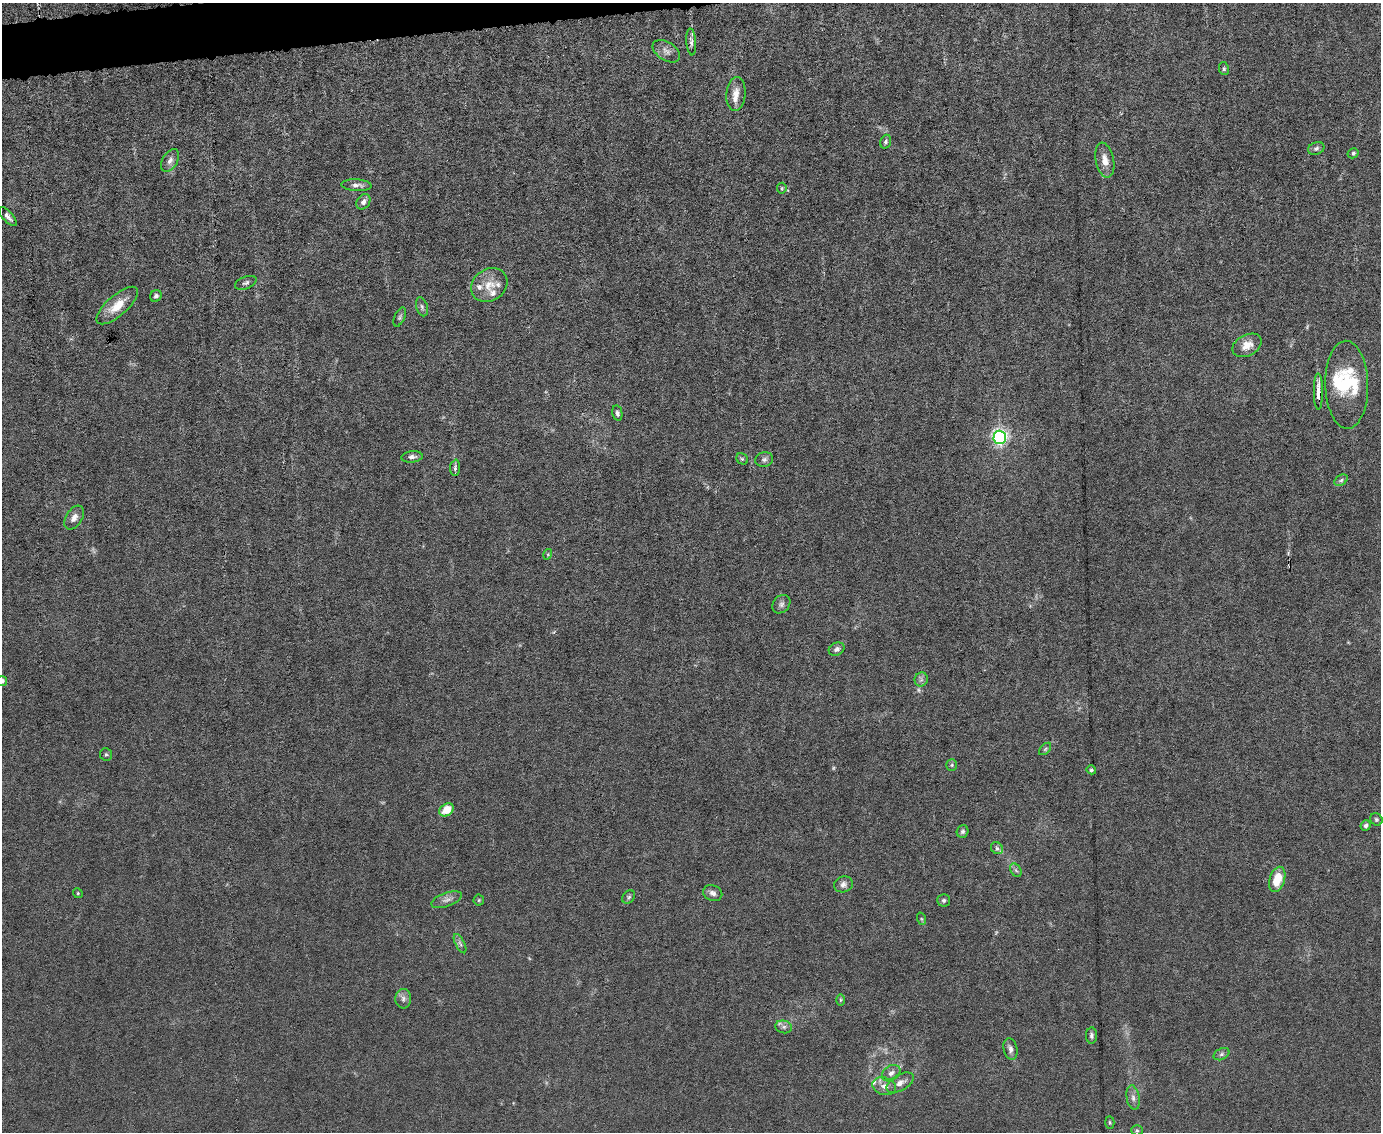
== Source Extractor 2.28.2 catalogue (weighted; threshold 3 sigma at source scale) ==
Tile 8 of 3 x 4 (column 2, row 3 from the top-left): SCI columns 1610-2988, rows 1131-2260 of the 4491 x 4519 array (HDU 1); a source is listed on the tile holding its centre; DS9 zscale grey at full resolution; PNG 1383 x 1134 px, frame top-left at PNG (2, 3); each listed source drawn as its Kron ellipse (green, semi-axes under 4 px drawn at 4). Shown black and unused: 2% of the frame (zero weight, under 6 of 12 exposures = <1% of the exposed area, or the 3 px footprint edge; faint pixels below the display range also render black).
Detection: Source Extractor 2.28.2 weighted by HDU 2 'WHT'; one run over the whole footprint, this tile lists its part. Background 0.0159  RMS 0.0032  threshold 0.0131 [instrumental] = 3 sigma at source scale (4.09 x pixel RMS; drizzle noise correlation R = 1.36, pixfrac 0.8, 0.05/0.05 arcsec/px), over >= 5 px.
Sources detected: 78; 2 too faint to see at this stretch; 1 inside a brighter object's white glare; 2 cosmic-ray / hot-pixel residue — neither listed nor drawn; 6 inside a brighter listed object's ellipse — not listed separately; the other 67 listed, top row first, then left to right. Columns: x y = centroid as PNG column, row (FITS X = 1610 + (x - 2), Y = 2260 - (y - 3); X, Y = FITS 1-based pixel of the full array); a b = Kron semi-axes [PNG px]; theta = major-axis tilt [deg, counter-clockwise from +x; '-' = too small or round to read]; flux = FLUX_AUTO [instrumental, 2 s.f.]
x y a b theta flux
691 42 13 5 -85 1.3
666 51 15 9 -33 1.9
1224 69 6 5 - 0.54
736 94 17 9 84 2.9
886 142 7 5 71 0.65
1316 148 8 6 22 0.83
1353 153 5 5 - 0.65
170 160 12 7 59 1.7
1105 160 18 9 -78 3
357 185 15 6 -3 1.5
782 188 5 5 - 0.42
363 202 8 6 55 1.5
8 216 12 5 -47 1.2
246 283 11 6 21 0.89
489 285 19 16 35 5
156 296 6 5 - 0.82
117 306 26 10 41 5.7
422 307 10 5 -74 0.85
400 317 10 5 67 0.66
1247 345 15 10 27 3.7
1347 385 44 21 -89 15
1318 391 18 4 -89 3.4
617 413 8 5 -77 0.75
1000 437 6 6 - 90
412 457 11 5 6 1.1
742 459 6 5 - 0.49
764 459 9 7 15 0.98
455 468 8 5 84 0.76
1341 480 7 5 31 0.63
74 518 13 8 57 2
548 554 5 3 - 0.3
781 604 10 8 48 1.1
837 649 8 6 27 1
921 679 7 6 - 0.91
2 681 5 4 - 0.79
1045 749 7 4 45 0.54
106 755 6 6 - 0.54
952 765 6 5 - 0.5
1091 770 5 4 - 0.52
446 810 8 6 36 5.4
1376 819 6 5 - 0.55
1366 826 5 5 - 0.85
963 831 6 5 - 0.77
997 848 6 5 - 0.71
1016 870 7 5 -57 0.64
1277 879 13 7 72 6.7
843 884 9 8 - 1.4
78 893 5 4 - 0.37
713 893 10 7 -23 1.3
629 897 7 5 47 0.64
447 900 16 7 19 1.6
479 900 5 5 - 0.46
944 900 6 6 - 0.67
922 919 6 4 -70 0.39
460 944 10 4 -63 0.87
403 999 9 8 - 1.3
841 1000 6 4 90 0.41
784 1027 8 6 -13 0.98
1091 1036 8 5 -90 0.76
1010 1049 11 7 -78 1.4
1221 1054 8 5 28 0.81
891 1073 10 7 34 1.5
900 1083 15 8 29 2.2
884 1086 12 8 -19 2.1
1133 1098 13 6 -81 1.5
1110 1122 6 4 -86 0.44
1137 1130 5 5 - 0.5
Overlapping masked pixels (flux is a lower limit): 1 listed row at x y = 1318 391
Isophote crosses this tile's border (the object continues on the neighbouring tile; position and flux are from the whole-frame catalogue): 1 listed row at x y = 2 681